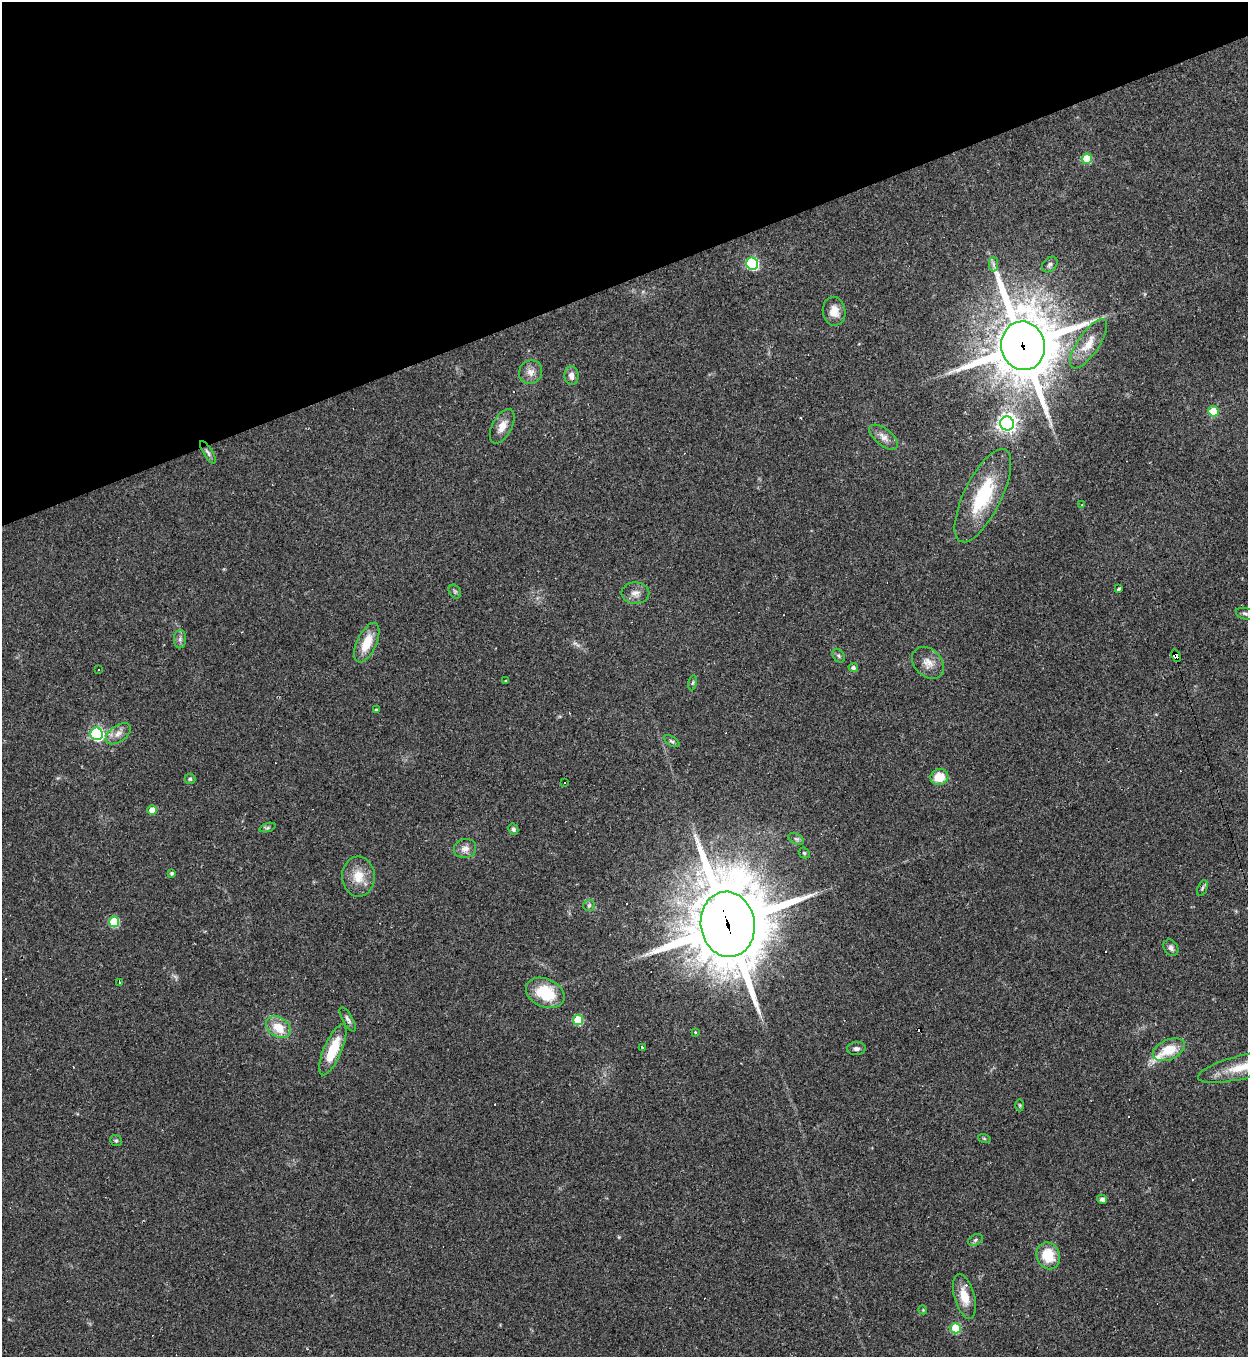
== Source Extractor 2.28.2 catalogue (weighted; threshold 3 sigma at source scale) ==
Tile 3 of 4 x 4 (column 3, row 1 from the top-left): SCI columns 2641-3886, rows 4066-5420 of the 5405 x 5420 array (HDU 1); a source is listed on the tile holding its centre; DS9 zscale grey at full resolution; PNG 1250 x 1359 px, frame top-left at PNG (2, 2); each listed source drawn as its Kron ellipse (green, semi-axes under 4 px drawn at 4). Shown black and unused: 21% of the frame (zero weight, under 2 of 3 exposures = <1% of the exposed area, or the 3 px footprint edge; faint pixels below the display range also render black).
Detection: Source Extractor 2.28.2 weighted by HDU 2 'WHT'; one run over the whole footprint, this tile lists its part. Background 0.0432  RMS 0.005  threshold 0.0227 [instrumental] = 3 sigma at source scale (4.5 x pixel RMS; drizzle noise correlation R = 1.50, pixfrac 1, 0.05/0.05 arcsec/px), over >= 5 px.
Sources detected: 96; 1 too faint to see at this stretch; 24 cosmic-ray / hot-pixel residue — neither listed nor drawn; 2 inside a brighter listed object's ellipse — not listed separately; the other 69 listed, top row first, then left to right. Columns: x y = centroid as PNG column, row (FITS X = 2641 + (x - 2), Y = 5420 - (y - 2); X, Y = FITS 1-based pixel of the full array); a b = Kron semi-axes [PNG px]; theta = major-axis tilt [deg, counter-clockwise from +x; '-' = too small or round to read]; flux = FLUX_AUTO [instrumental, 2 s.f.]
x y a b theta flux
1087 159 5 5 - 18
752 264 6 6 - 71
993 264 7 4 -89 1.3
1050 265 9 6 47 1.5
834 311 14 11 -82 5.7
1088 344 29 10 56 8.1
1023 346 24 21 -79 3400
531 372 12 11 - 3.8
571 376 9 7 -85 3
1213 411 5 5 - 19
1007 423 7 7 - 270
502 426 19 9 62 5.2
884 437 17 8 -39 3.8
208 452 13 4 -58 1.6
983 496 51 18 64 34
1082 505 3 2 - 0.32
1119 589 4 3 - 1.5
455 591 7 5 -54 0.98
635 593 14 10 1 3.7
1245 614 9 5 -13 1.3
180 639 9 6 89 1.6
367 643 21 9 65 11
838 656 7 5 -55 1
1176 656 6 4 -70 120
928 663 18 13 -45 5.6
853 668 4 4 - 1.5
99 670 3 2 - 0.52
505 681 3 2 - 0.84
693 683 7 4 81 0.85
376 710 4 3 - 0.66
97 734 6 6 - 96
118 734 14 8 35 3.6
672 741 8 4 -31 1
939 777 9 8 - 9.6
190 779 5 5 - 0.74
564 783 3 2 - 0.9
152 810 5 5 - 8.3
267 828 8 3 19 0.83
513 829 6 5 - 1.3
796 839 8 5 -24 1.2
465 849 11 9 16 3.5
804 853 6 5 - 0.75
172 873 4 3 - 1
358 876 20 16 -89 9.2
1202 888 8 4 69 0.92
589 905 6 5 - 1.1
114 922 5 5 - 28
728 924 33 27 -81 5800
1171 948 9 6 -57 1.9
120 982 3 2 - 1.1
545 993 20 14 -24 20
348 1019 14 5 -61 1.8
578 1020 5 5 - 22
278 1027 13 9 -35 10
695 1032 3 3 - 0.48
642 1048 4 3 - 2
856 1049 9 6 5 1.6
333 1050 27 9 67 16
1169 1050 17 10 24 11
1242 1067 45 11 14 18
1020 1105 6 4 -88 0.6
984 1138 6 4 -20 0.72
116 1140 6 5 - 0.87
1102 1199 5 4 - 1.5
975 1240 8 5 28 1.2
1048 1256 14 11 -68 14
964 1296 23 10 -75 9.3
923 1310 4 3 - 0.45
955 1328 5 5 - 26
Overlapping masked pixels (flux is a lower limit): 3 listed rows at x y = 1023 346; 1176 656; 728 924
Isophote crosses this tile's border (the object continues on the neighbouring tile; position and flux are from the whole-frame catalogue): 1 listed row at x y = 1242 1067